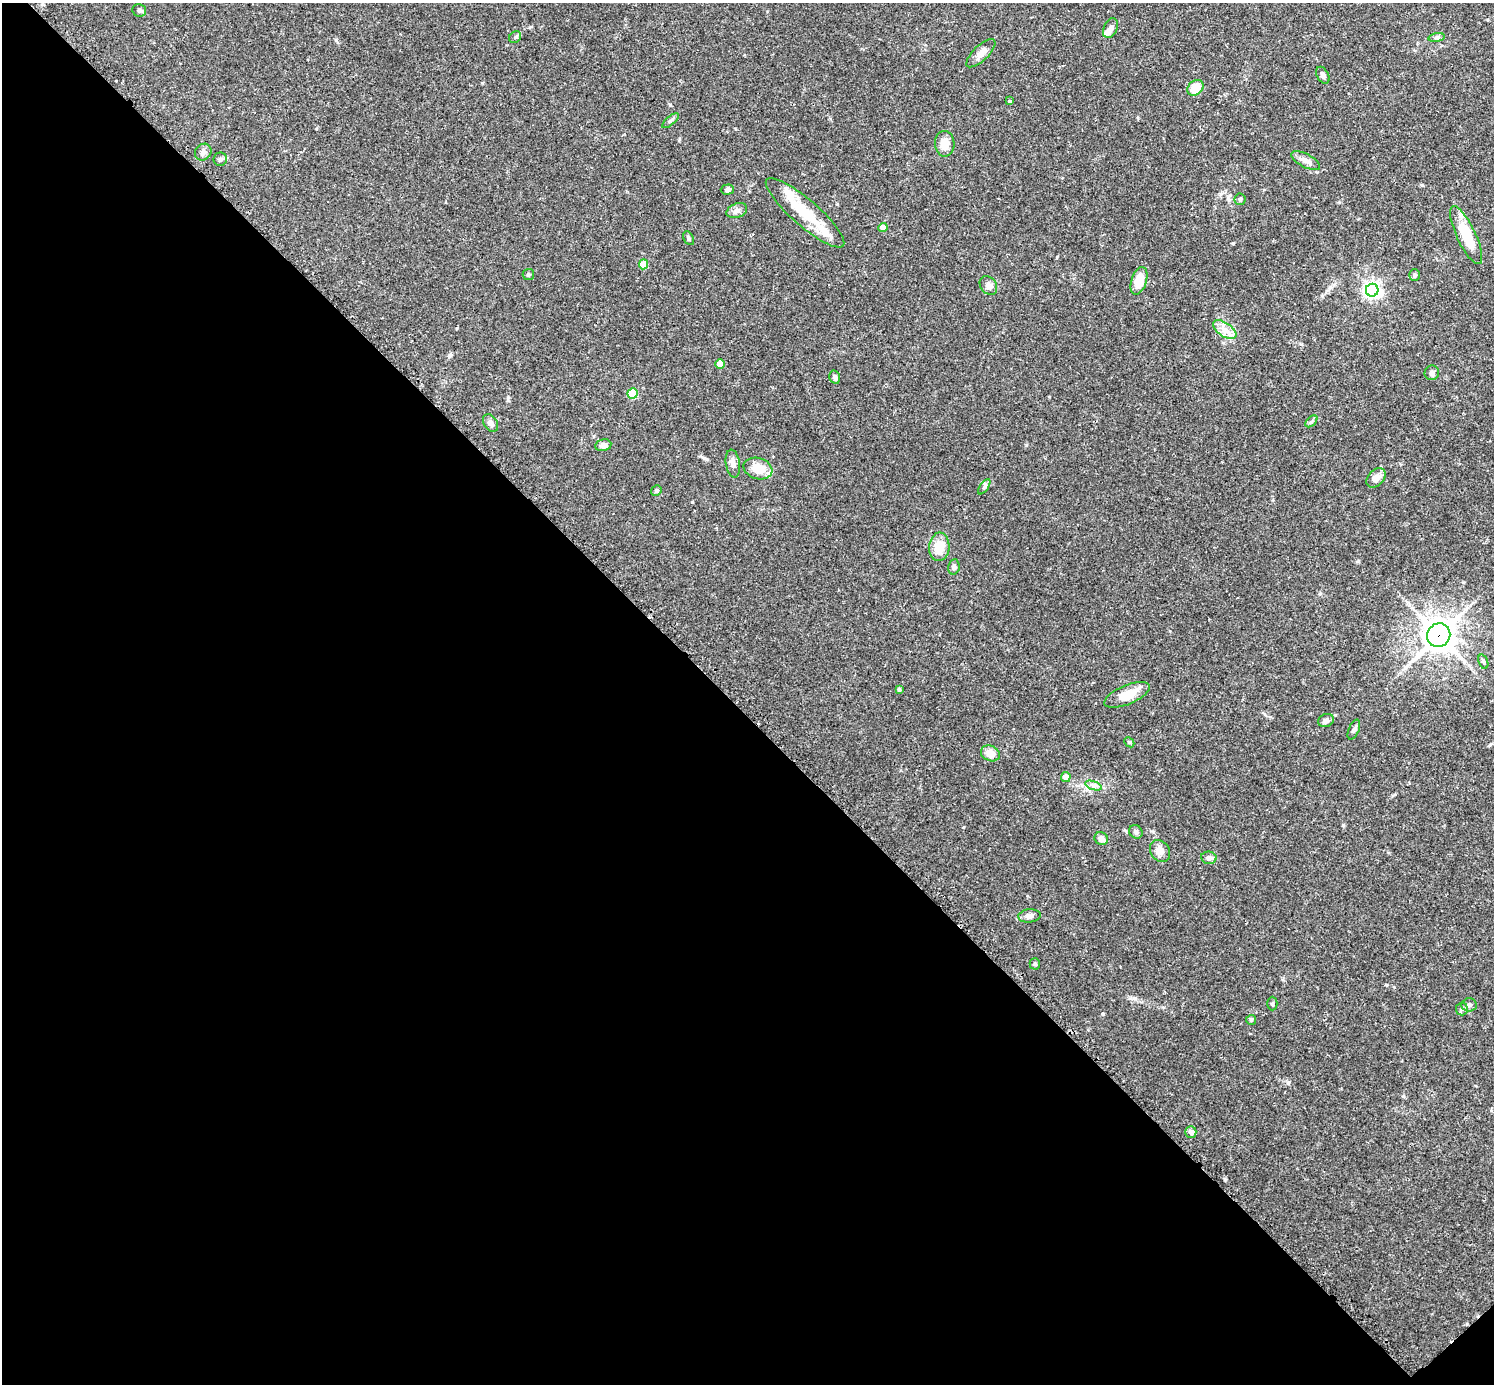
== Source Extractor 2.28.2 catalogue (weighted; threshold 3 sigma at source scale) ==
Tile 14 of 4 x 4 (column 2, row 4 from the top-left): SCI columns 1533-3024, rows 191-1572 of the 6041 x 6041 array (HDU 1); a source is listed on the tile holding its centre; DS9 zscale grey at full resolution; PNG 1496 x 1386 px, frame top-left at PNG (2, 3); each listed source drawn as its Kron ellipse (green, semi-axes under 4 px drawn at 4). Shown black and unused: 49% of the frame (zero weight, under 2 of 3 exposures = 2% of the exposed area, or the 3 px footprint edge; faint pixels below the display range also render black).
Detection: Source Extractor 2.28.2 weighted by HDU 2 'WHT'; one run over the whole footprint, this tile lists its part. Background 0.102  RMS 0.0058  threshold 0.0261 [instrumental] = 3 sigma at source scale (4.5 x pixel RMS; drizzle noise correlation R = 1.50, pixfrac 1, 0.05/0.05 arcsec/px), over >= 5 px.
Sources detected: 67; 1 cosmic-ray / hot-pixel residue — neither listed nor drawn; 4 inside a brighter listed object's ellipse — not listed separately; the other 62 listed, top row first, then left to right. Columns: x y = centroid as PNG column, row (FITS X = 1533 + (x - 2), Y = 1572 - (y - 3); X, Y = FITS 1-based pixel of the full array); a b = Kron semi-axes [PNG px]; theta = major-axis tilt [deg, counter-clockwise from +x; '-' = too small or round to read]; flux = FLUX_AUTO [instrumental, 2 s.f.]
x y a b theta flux
139 10 7 6 - 1.5
1111 28 10 6 65 2.4
515 37 6 5 - 1
1437 38 8 4 8 1.2
981 53 19 7 44 4.7
1323 75 9 5 -61 2
1195 88 9 7 42 10
1009 101 3 3 - 1.7
670 121 10 4 40 1.3
945 144 13 10 -89 6.9
203 152 9 7 50 2.3
220 159 7 6 - 1.3
1306 160 16 6 -28 3.7
727 189 7 5 1 1.6
1240 199 6 5 - 1.4
737 211 10 7 22 2.6
805 213 51 13 -41 22
883 227 4 4 - 7
1466 235 32 9 -65 19
689 238 7 4 -62 1.1
643 264 5 4 - 11
528 274 6 5 - 1.1
1414 275 6 5 - 1
1139 281 14 7 72 11
988 285 10 7 -52 3
1372 290 6 6 - 210
1225 330 13 7 -34 4.7
720 364 4 4 - 6.3
1432 373 7 7 - 1.7
835 377 7 5 -78 1.7
632 393 5 5 - 24
1311 421 7 4 44 1.1
490 423 9 6 -56 2.8
603 445 8 6 10 3.1
733 464 14 7 -81 3.3
758 468 15 10 -18 11
1376 478 11 7 46 5.1
984 487 9 4 55 1.2
656 491 5 5 - 1.2
939 547 14 10 85 9.4
954 567 8 5 81 1.4
1439 635 12 11 - 850
1483 662 7 4 -70 1.1
899 689 4 3 - 2.3
1127 695 24 9 23 10
1326 720 8 6 23 1.9
1354 730 10 5 67 1.6
1129 742 6 4 -44 0.74
990 753 10 7 -25 5.8
1066 777 5 5 - 5
1093 786 9 4 -19 1.9
1136 832 7 6 - 1.3
1101 838 7 6 - 2.8
1160 851 12 9 -56 4.4
1209 858 8 6 -9 2.3
1029 916 11 6 6 2.7
1035 964 5 5 - 0.82
1272 1004 7 5 -89 0.97
1469 1005 7 6 - 2
1462 1009 6 6 - 1.3
1251 1020 5 5 - 0.74
1191 1132 6 5 - 2.8
Overlapping masked pixels (flux is a lower limit): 1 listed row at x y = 1439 635
Unlisted compact peaks at least as high as the median listed source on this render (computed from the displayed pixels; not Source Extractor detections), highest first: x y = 1233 243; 1225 1179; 1403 1096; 1103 1014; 670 104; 336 40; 1288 1083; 704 458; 1134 998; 1343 825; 1422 185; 449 356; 1026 445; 692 502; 1463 582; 1386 985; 482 83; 1394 987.